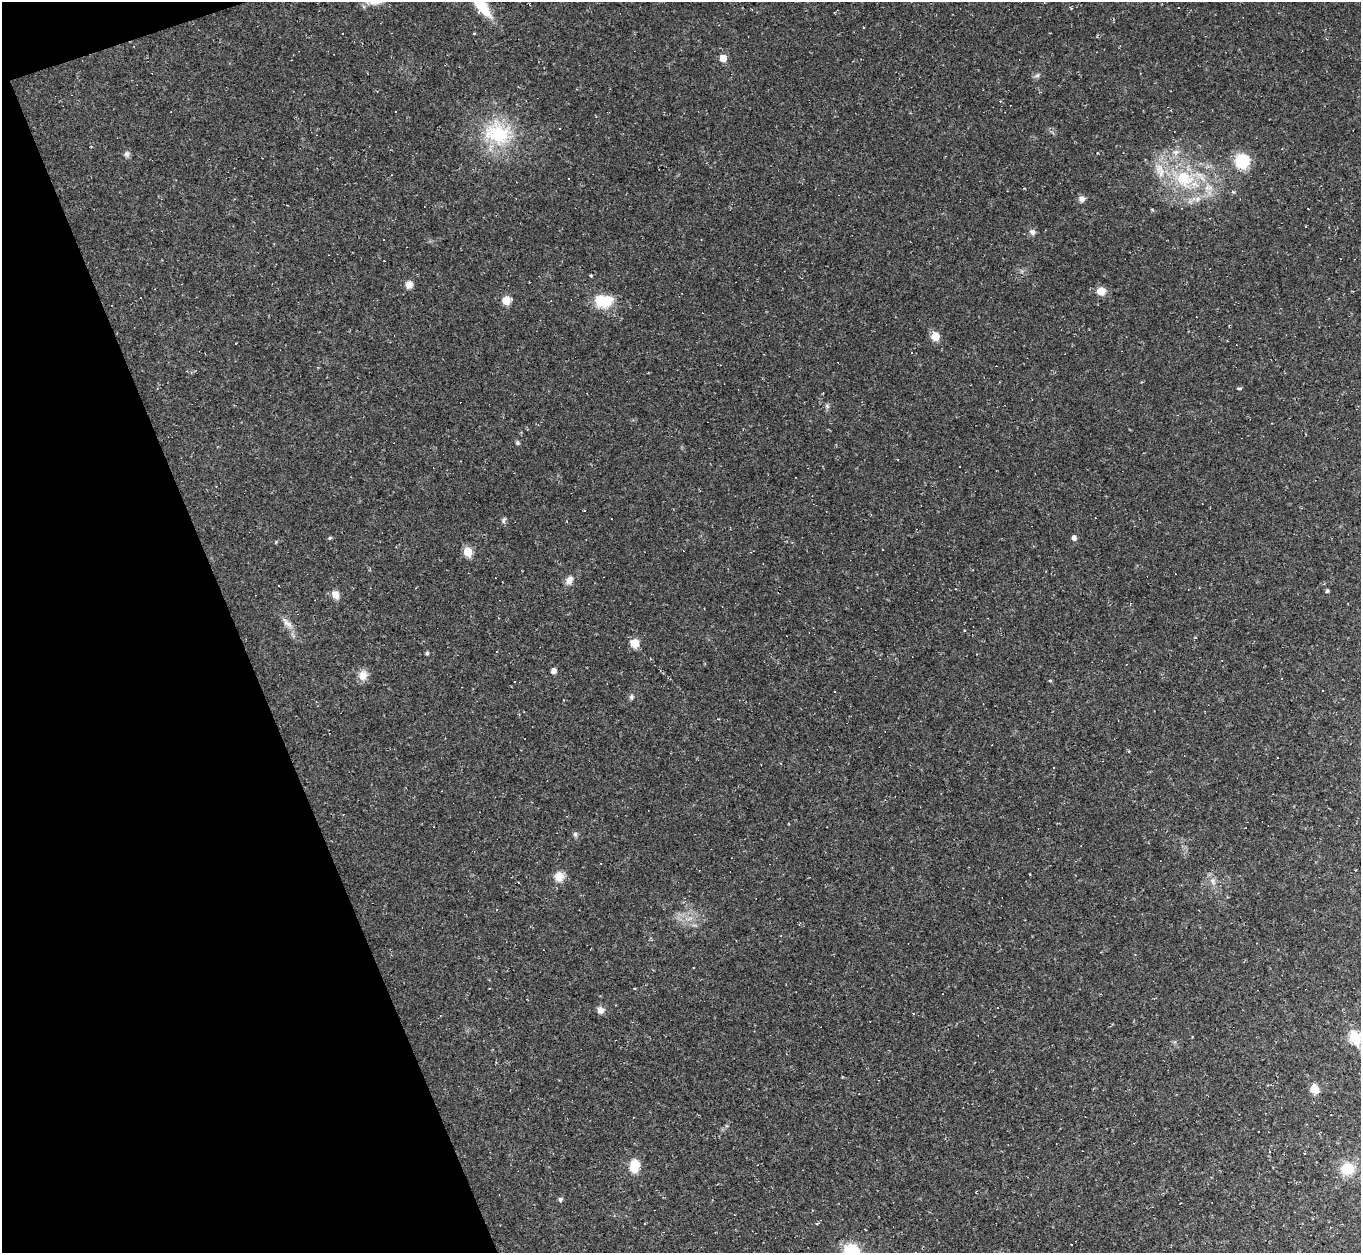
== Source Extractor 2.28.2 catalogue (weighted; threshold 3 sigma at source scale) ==
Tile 5 of 4 x 4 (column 1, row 2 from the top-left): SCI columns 1-1359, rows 2775-4025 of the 5437 x 5422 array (HDU 1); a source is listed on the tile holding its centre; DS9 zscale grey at full resolution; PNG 1363 x 1255 px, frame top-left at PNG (2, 2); no overlay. Shown black and unused: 18% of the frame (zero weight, under 2 of 3 exposures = <1% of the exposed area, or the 3 px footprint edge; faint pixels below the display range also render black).
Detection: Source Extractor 2.28.2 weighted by HDU 2 'WHT'; one run over the whole footprint, this tile lists its part. Background 0.052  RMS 0.007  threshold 0.0317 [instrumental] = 3 sigma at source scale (4.5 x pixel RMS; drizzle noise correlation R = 1.50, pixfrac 1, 0.05/0.05 arcsec/px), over >= 5 px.
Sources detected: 90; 33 cosmic-ray / hot-pixel residue — not listed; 3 inside a brighter listed object's ellipse — not listed separately; the other 54 listed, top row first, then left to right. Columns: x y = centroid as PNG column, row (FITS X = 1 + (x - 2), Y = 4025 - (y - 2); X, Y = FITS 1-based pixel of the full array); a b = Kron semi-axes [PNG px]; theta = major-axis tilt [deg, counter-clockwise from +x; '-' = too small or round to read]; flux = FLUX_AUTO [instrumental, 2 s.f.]
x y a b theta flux
373 2 14 8 -7 4.8
481 5 26 9 -52 30
391 33 3 2 - 0.47
723 58 5 5 - 9.6
1037 75 7 5 30 1.5
497 133 40 31 -18 48
1176 152 8 6 20 2.8
127 154 8 7 - 2
1242 161 10 9 - 37
568 179 3 3 - 1.4
1184 179 28 24 -37 42
1082 199 7 7 - 3.4
1032 232 8 7 - 2.3
409 285 8 7 - 5
1101 291 8 8 - 8
506 300 8 7 - 9.2
603 301 18 13 -5 23
935 336 8 7 - 9.8
235 343 2 2 - 0.49
1240 388 5 3 - 0.9
827 406 7 4 -46 1.3
518 443 5 5 - 1.2
504 520 9 5 63 1.6
330 538 4 4 - 1.1
1074 538 5 5 - 2.8
468 552 6 5 - 20
569 580 12 8 65 4.5
956 589 3 2 - 0.41
1327 591 4 4 - 1.3
335 595 10 8 -51 5.1
287 623 21 7 -44 5
635 643 8 8 - 9.1
497 652 3 2 - 1
427 653 5 4 - 1
554 671 6 5 - 3.2
363 675 13 10 77 6.4
1050 681 3 3 - 1.5
1323 690 2 2 - 0.51
834 691 3 2 - 0.48
631 697 8 6 79 1.6
575 834 7 6 - 1.6
559 877 10 9 - 8.8
1213 881 9 4 -82 2.2
496 910 3 3 - 1.5
997 1007 3 2 - 0.83
600 1010 9 8 - 3.8
913 1014 3 3 - 6
1355 1037 7 6 - 56
1315 1089 8 7 - 9.5
634 1166 12 9 85 16
1347 1168 15 14 - 16
560 1199 6 6 - 1.3
1071 1244 3 2 - 0.83
851 1251 13 13 - 32
Isophote crosses this tile's border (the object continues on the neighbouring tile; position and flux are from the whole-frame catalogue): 4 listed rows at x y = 373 2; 481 5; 1355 1037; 851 1251